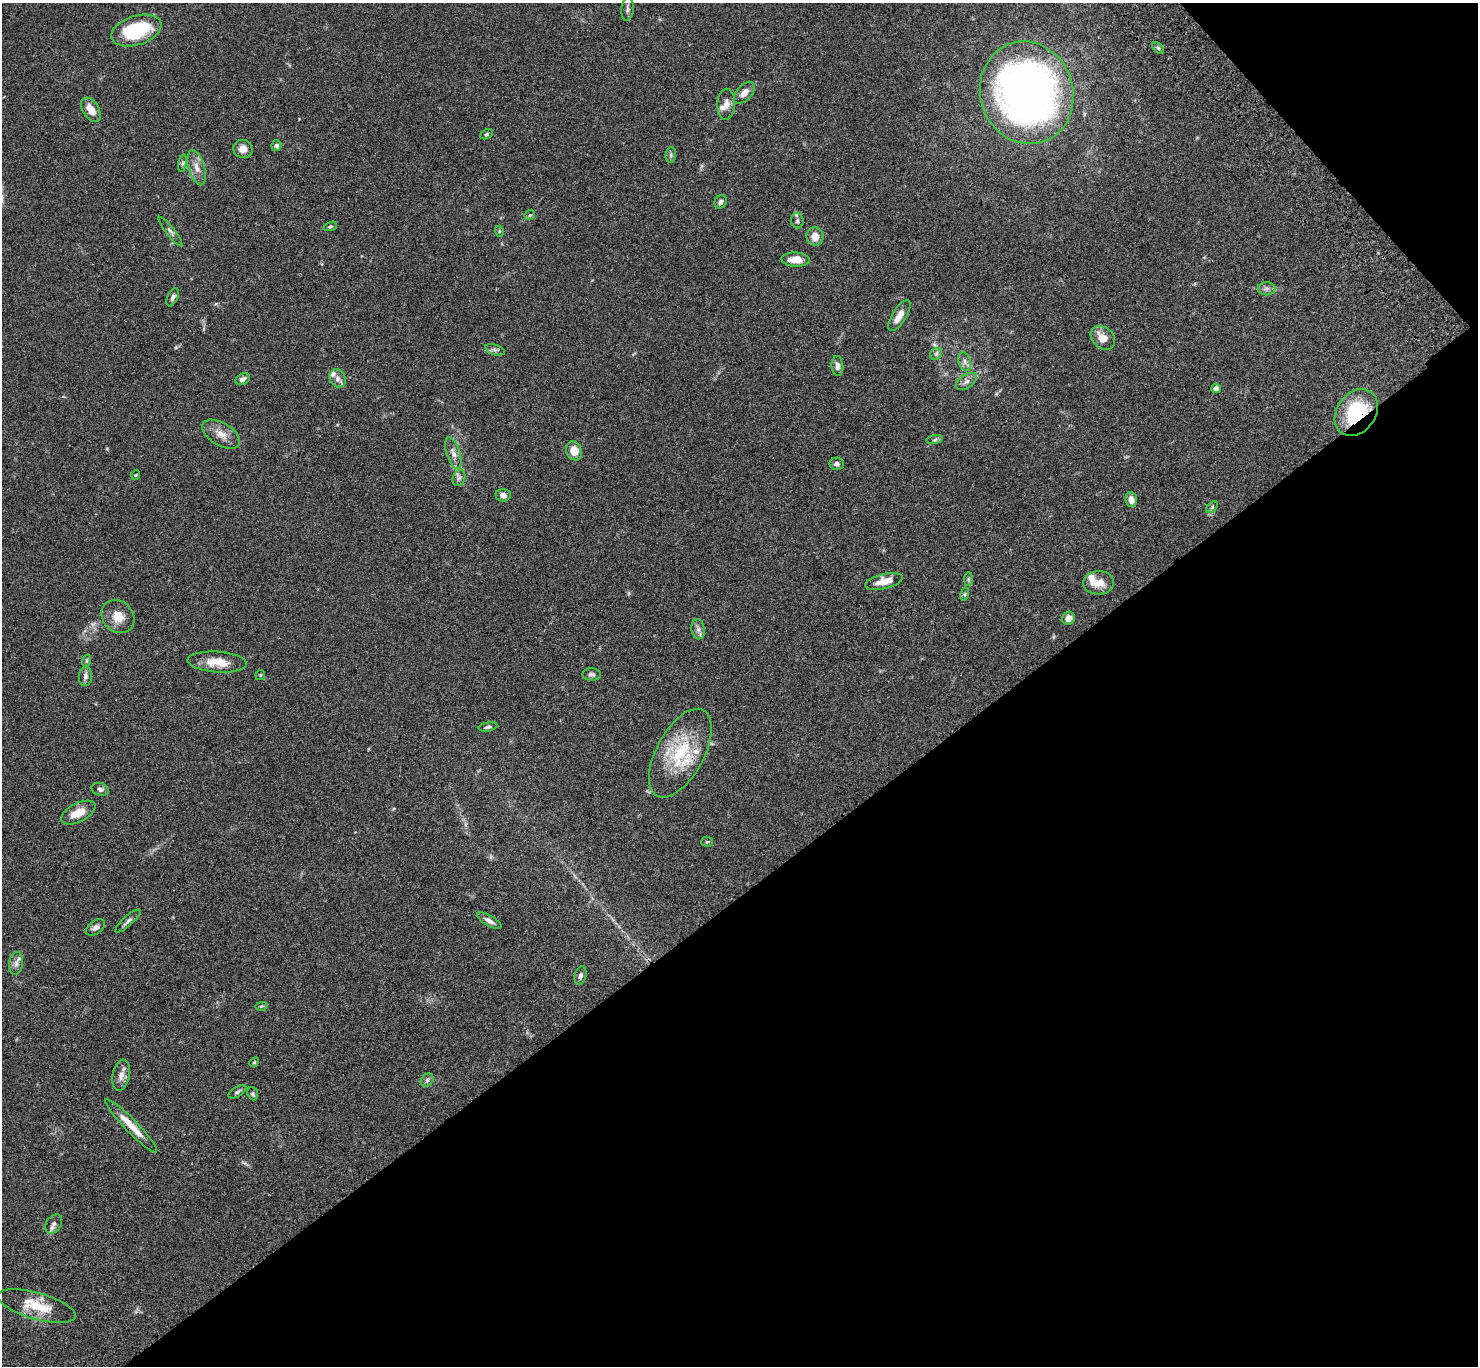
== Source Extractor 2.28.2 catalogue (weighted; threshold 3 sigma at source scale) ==
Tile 12 of 4 x 4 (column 4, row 3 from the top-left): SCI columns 4529-6004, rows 1747-3110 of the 6106 x 6082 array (HDU 1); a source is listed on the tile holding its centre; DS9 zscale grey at full resolution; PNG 1480 x 1368 px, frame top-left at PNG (2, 3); each listed source drawn as its Kron ellipse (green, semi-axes under 4 px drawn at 4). Shown black and unused: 37% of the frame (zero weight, under 3 of 4 exposures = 6% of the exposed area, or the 3 px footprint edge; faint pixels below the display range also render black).
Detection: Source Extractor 2.28.2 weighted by HDU 2 'WHT'; one run over the whole footprint, this tile lists its part. Background 0.0592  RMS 0.0053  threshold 0.0239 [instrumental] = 3 sigma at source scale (4.5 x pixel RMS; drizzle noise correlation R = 1.50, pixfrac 1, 0.05/0.05 arcsec/px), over >= 5 px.
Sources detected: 79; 4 inside a brighter listed object's ellipse — not listed separately; the other 75 listed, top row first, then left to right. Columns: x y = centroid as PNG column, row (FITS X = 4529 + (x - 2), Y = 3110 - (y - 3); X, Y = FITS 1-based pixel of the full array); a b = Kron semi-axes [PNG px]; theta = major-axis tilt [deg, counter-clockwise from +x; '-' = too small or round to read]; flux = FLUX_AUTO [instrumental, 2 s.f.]
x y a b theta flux
628 9 12 6 85 1.7
136 31 26 14 18 32
1158 48 7 4 -45 0.87
744 93 13 7 48 3.8
1027 93 52 46 -72 300
726 104 15 9 87 3.5
91 110 13 8 -57 6.1
486 134 7 4 28 0.81
276 146 5 5 - 1.3
243 149 10 9 - 4
671 155 8 5 84 1.1
182 163 9 4 81 1.1
197 168 18 8 -73 4.7
721 202 7 6 - 1.3
530 215 6 4 44 0.81
797 221 7 6 - 1.2
330 226 7 4 19 0.78
170 231 18 4 -52 1.7
499 231 5 3 - 0.54
815 237 9 8 - 4.9
795 259 14 7 -3 5.8
1267 289 9 6 0 1.8
173 297 10 5 66 1.6
899 316 18 7 58 5
1103 338 13 10 -42 5.9
495 350 10 5 -19 1.4
936 354 7 5 45 1.1
965 362 9 6 -73 2
837 366 10 6 -85 2.2
338 378 9 8 - 2.7
243 379 8 5 29 2
966 381 12 6 33 2.2
1216 388 5 4 - 2.5
1356 413 25 19 54 37
221 434 21 11 -31 5.8
935 440 8 4 9 0.96
574 451 10 7 -68 7.1
453 453 16 6 -72 3.3
837 464 7 6 - 1.6
136 475 5 3 - 0.44
459 478 8 6 68 1.5
503 495 7 6 - 2.6
1131 500 7 5 -85 3.2
1212 507 7 4 47 0.9
968 579 7 4 89 0.81
884 581 19 7 14 6.9
1098 583 16 11 5 6.5
965 594 6 4 72 0.79
118 617 18 15 -46 7.6
1068 618 7 6 - 3.6
698 629 10 6 -80 2.1
86 661 6 4 71 0.7
217 662 29 10 -4 9.4
592 674 9 6 0 1.5
260 675 5 5 - 0.61
85 676 10 6 86 1.7
488 727 9 4 11 1.2
680 753 49 23 61 33
100 789 9 6 -18 1.5
78 813 18 9 27 8
707 842 5 5 - 0.67
128 921 16 5 42 1.9
489 921 14 5 -31 2.5
95 927 11 6 35 2
16 963 11 7 83 2.5
580 975 9 5 76 1.6
262 1006 6 4 11 0.63
254 1062 5 4 - 0.55
121 1075 16 8 77 3.5
427 1080 7 5 47 1.2
237 1092 10 5 32 1.2
253 1094 7 5 -66 0.89
131 1126 36 6 -46 8.9
54 1224 10 7 55 2
37 1306 40 13 -16 16
Overlapping masked pixels (flux is a lower limit): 1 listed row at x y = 1356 413